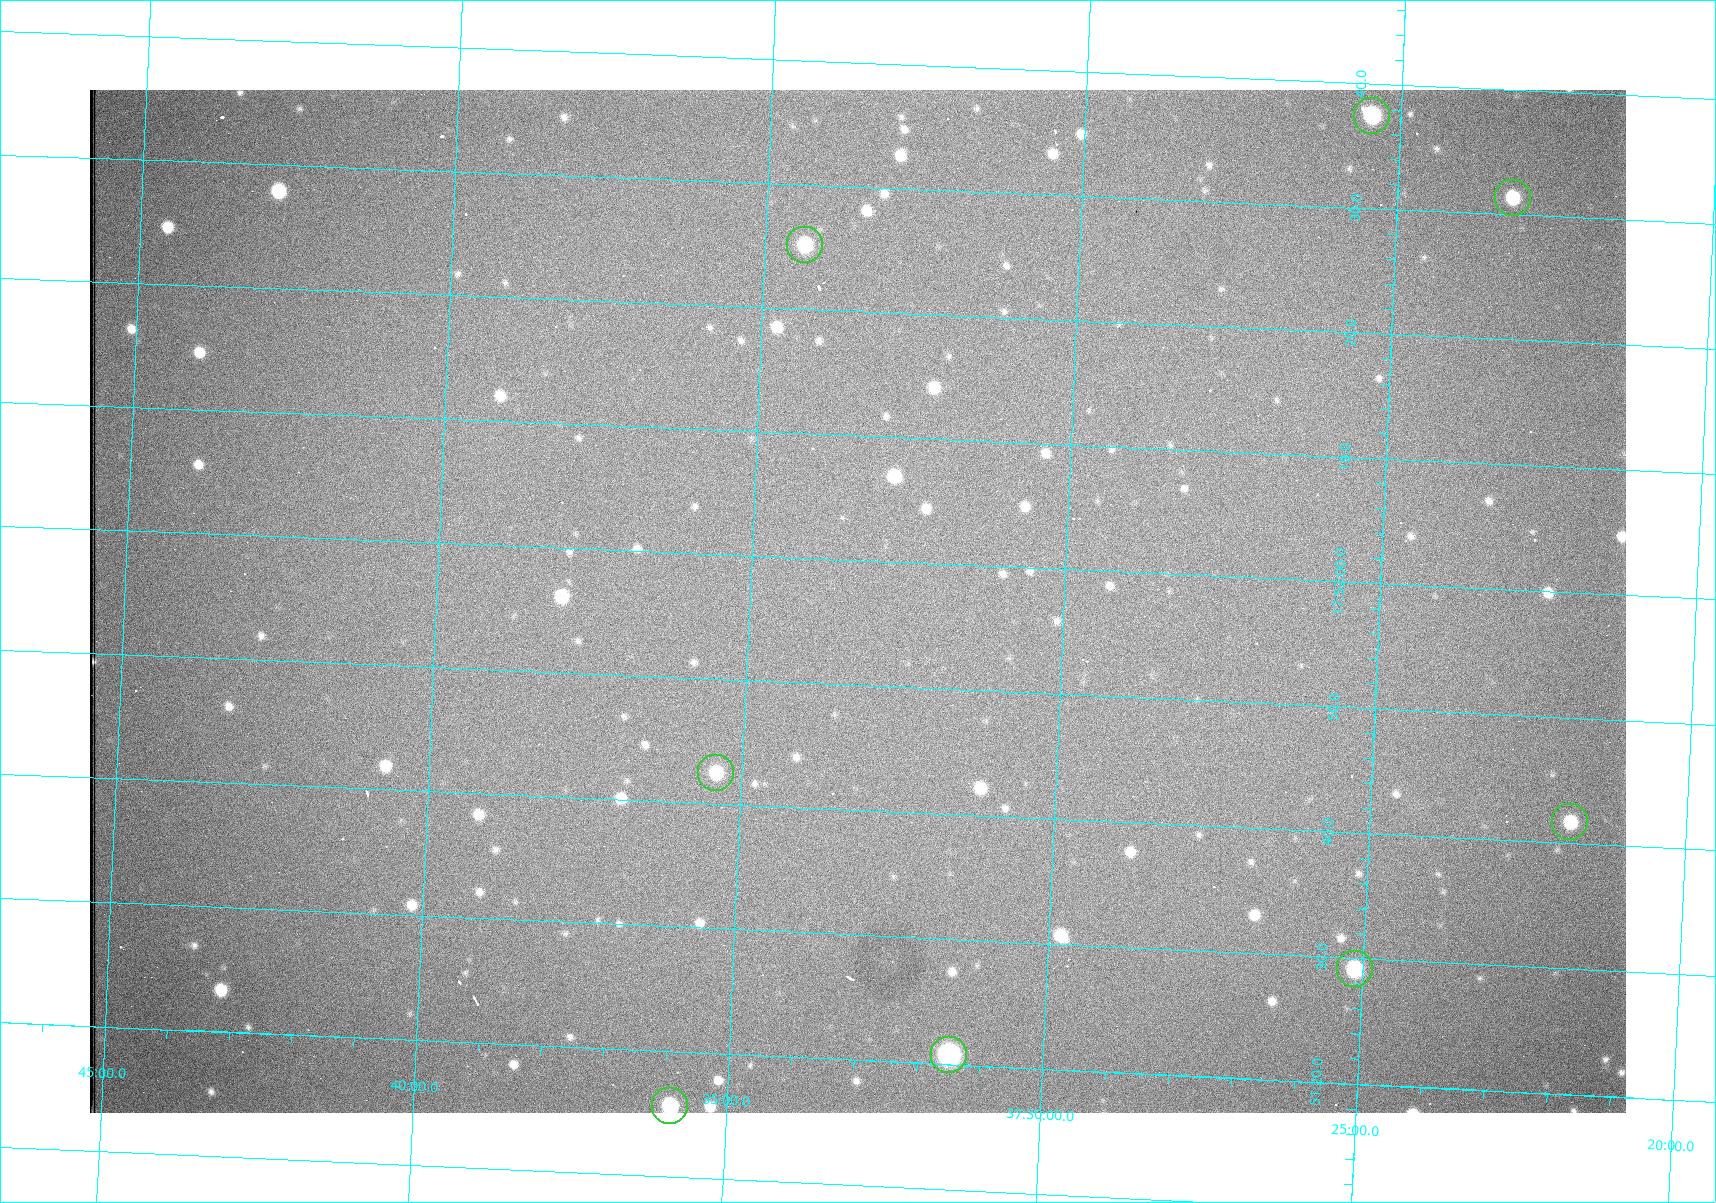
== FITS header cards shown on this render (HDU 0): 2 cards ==
NAXIS1  =                 1536 /fastest changing axis
NAXIS2  =                 1023 /next to fastest changing axis

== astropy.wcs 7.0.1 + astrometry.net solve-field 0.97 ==
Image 1536 x 1023 px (HDU 0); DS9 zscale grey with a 90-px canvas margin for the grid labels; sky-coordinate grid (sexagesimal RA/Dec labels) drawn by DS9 from the SOLVED WCS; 8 Tycho-2 reference stars matched to detected sources circled (green)
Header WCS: RA---TAN/DEC--TAN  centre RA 17:51:57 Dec +37:33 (267.99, +37.55 deg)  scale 0.958 arcsec/px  FOV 24.5' x 16.3'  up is +87 deg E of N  parity flipped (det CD > 0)
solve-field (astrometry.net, Tycho-2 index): VERIFIED the header's WCS against the Tycho-2 star catalogue (8 matches, 0 conflicts) and refined it, rather than solving blind
Solved WCS: RA---TAN-SIP/DEC--TAN-SIP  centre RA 17:51:57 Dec +37:33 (267.99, +37.55 deg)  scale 0.956 arcsec/px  FOV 24.5' x 16.3'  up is +87 deg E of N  parity flipped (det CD > 0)
The solver's refit moves the header's centre by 0.74 arcsec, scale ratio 0.9975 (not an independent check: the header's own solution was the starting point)
Tycho-2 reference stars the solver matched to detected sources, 8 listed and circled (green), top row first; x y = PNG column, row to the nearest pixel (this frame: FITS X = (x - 90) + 1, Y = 1023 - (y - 90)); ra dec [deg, ICRS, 3 dp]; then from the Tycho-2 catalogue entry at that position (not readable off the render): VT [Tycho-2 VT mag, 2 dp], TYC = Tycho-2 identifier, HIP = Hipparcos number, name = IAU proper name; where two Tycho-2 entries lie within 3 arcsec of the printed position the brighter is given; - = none
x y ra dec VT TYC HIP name
1372 116 268.156 +37.424 11.25 2620-712-1 - -
1513 198 268.131 +37.386 12.62 2620-526-1 - -
805 245 268.105 +37.573 11.82 3089-995-1 - -
716 773 267.927 +37.590 11.84 3089-1137-1 - -
1570 822 267.924 +37.364 11.94 2620-391-1 - -
1355 969 267.871 +37.419 11.35 2620-812-1 - -
949 1055 267.836 +37.525 9.96 3089-889-1 - -
670 1106 267.815 +37.598 11.54 3089-1081-1 - -